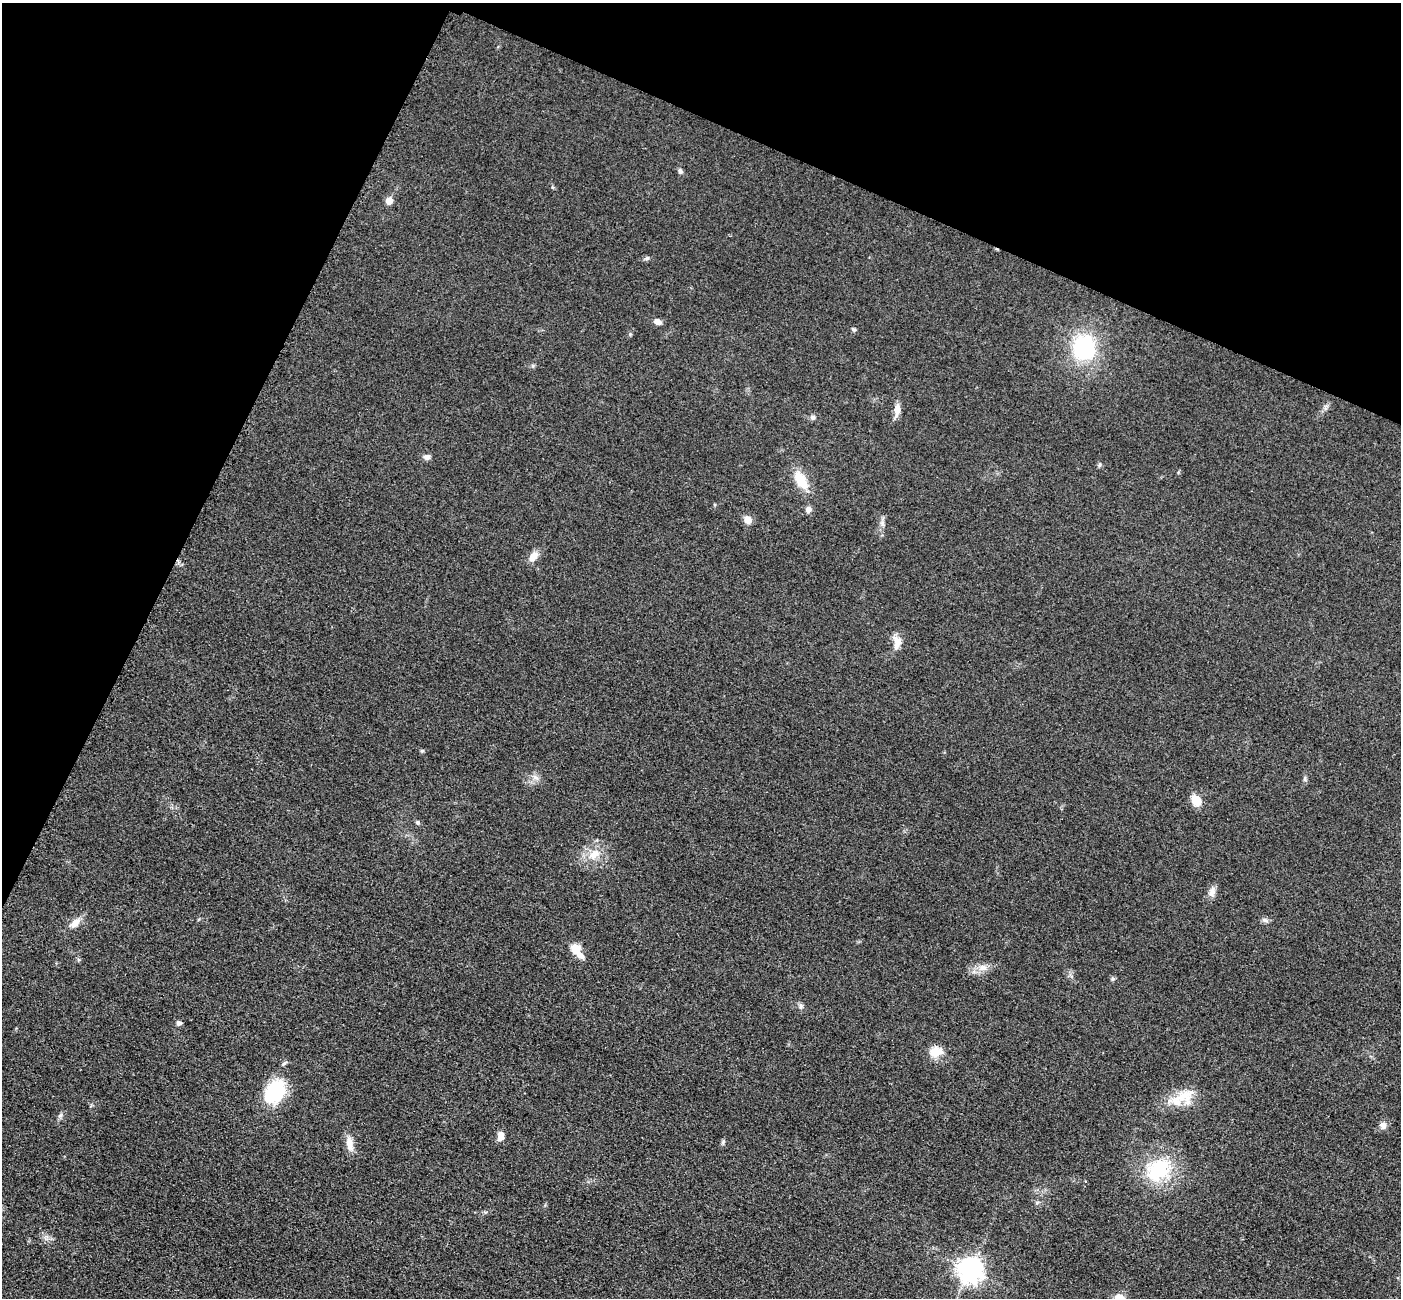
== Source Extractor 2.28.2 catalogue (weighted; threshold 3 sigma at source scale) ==
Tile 2 of 4 x 4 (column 2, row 1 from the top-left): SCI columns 1425-2823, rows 4195-5490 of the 5647 x 5660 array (HDU 1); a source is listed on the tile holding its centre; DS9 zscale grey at full resolution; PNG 1403 x 1300 px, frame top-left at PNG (2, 3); no overlay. Shown black and unused: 22% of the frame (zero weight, under 3 of 4 exposures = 3% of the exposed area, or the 3 px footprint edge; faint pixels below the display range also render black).
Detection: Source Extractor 2.28.2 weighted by HDU 2 'WHT'; one run over the whole footprint, this tile lists its part. Background 0.0486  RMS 0.0085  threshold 0.0382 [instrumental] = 3 sigma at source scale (4.5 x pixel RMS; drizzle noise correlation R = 1.50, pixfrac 1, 0.05/0.05 arcsec/px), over >= 5 px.
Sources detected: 43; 1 inside a brighter listed object's ellipse — not listed separately; the other 42 listed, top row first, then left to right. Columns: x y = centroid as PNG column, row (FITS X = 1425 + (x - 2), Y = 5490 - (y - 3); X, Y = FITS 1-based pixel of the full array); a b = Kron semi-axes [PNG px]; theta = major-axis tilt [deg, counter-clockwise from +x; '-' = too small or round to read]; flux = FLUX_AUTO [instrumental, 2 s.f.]
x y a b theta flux
680 171 7 5 -63 2.1
389 201 7 6 - 6.8
647 258 6 5 - 1.5
657 322 9 6 -23 4.2
854 329 6 4 -39 1.4
1084 347 21 19 88 80
897 410 17 7 85 6.8
813 417 7 6 - 2
427 457 9 7 -11 3.3
1099 465 6 5 - 1.4
801 480 22 12 -60 19
808 509 7 6 - 4.2
748 520 8 7 - 7.3
882 523 8 4 -60 2.1
533 556 12 8 53 7.9
897 642 19 10 87 8.3
422 751 6 4 0 1.1
535 777 11 5 -36 3.6
1305 779 7 4 -72 1.4
1196 800 11 8 -58 13
417 822 6 4 -44 1.3
594 854 17 11 31 12
1212 892 15 8 72 5
1265 920 9 6 -10 2.4
75 923 15 9 43 7.8
575 949 13 10 -56 12
983 968 13 9 17 6.8
1113 979 6 5 - 1.5
801 1006 6 6 - 2
179 1023 7 6 - 2.3
936 1051 18 13 11 11
284 1063 7 4 44 1.5
275 1092 28 20 60 47
1181 1097 41 12 23 21
60 1115 7 5 31 1.9
1383 1125 10 8 -52 4.3
501 1136 10 6 86 6.6
723 1142 7 5 47 1.5
349 1144 21 8 -81 8.1
1158 1170 35 26 39 54
1037 1202 6 4 19 1.2
970 1270 8 8 - 770
Unlisted compact peaks at least as high as the median listed source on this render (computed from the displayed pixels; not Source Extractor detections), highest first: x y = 630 334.